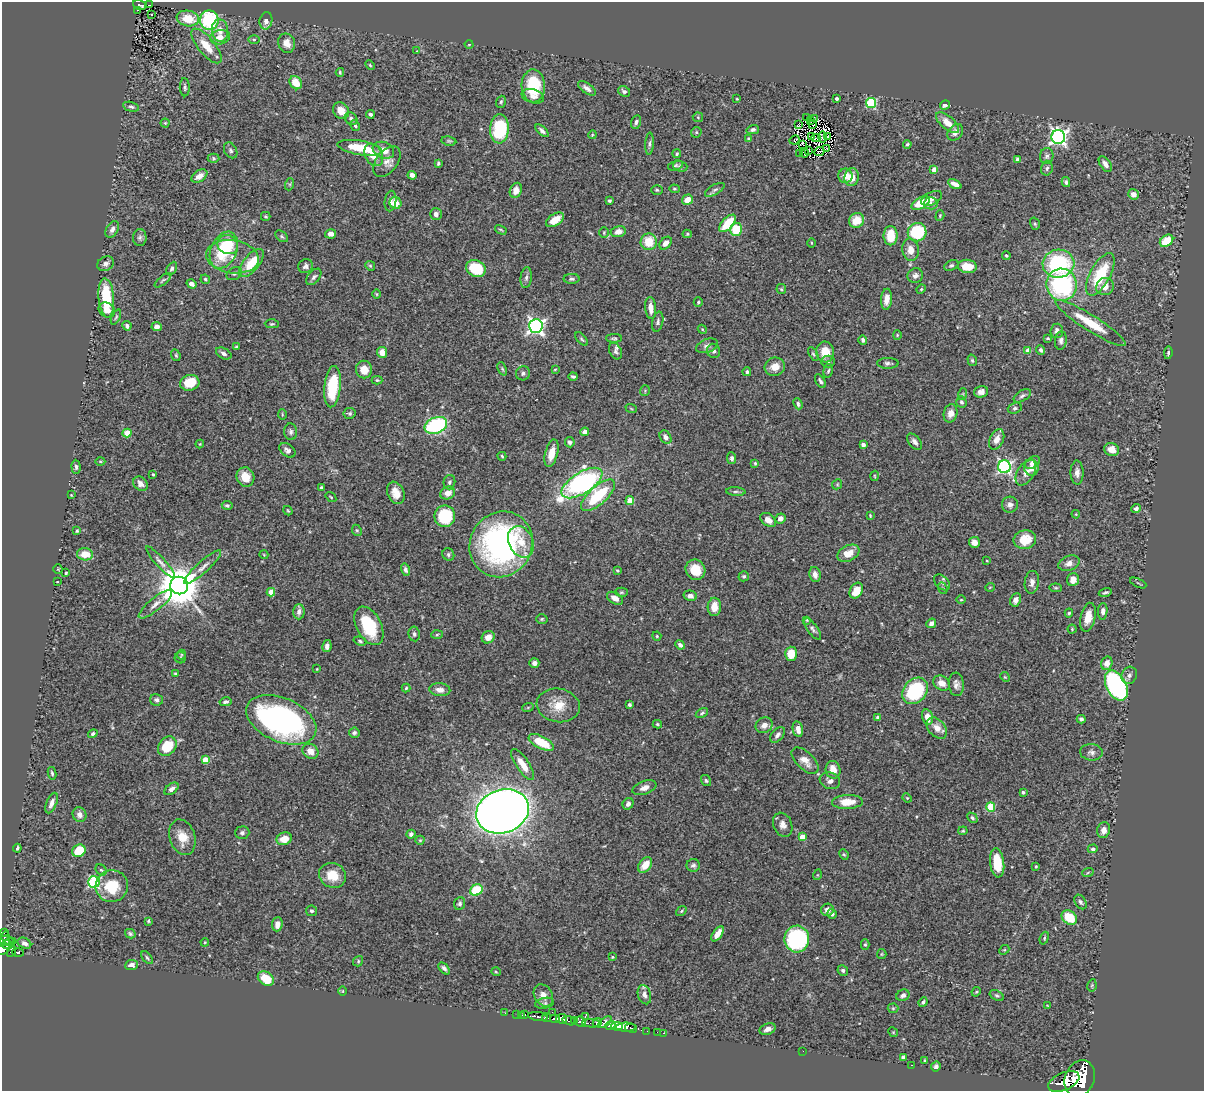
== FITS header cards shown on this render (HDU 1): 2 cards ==
NAXIS1  =                 1202
NAXIS2  =                 1089

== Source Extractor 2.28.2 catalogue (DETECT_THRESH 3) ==
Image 1202 x 1089 px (HDU 1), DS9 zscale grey, 1 PNG px = 1 image px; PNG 1206 x 1093 px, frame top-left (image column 1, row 1089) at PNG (2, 2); each listed source drawn as its Kron ellipse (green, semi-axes under 4 px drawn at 4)
Background 0.844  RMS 0.027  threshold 0.0817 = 3 sigma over >= 5 px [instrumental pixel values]
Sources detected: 467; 3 with non-positive FLUX_AUTO (blend fragments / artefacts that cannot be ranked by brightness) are neither listed nor drawn; the other 464 listed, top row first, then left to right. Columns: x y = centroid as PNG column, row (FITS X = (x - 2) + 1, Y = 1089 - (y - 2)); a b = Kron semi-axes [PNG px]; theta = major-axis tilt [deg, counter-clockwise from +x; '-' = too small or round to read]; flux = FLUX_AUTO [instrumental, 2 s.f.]
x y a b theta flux
139 5 6 4 -17 110
149 5 3 2 - 12
137 10 3 2 - 15
152 15 3 3 - 4.4
188 18 11 8 -9 41
209 20 10 9 - 140
266 21 9 6 79 11
220 30 11 8 -82 17
220 37 10 7 10 16
254 39 5 3 - 2
287 43 10 8 -69 16
469 44 4 3 - 1.4
207 46 21 8 -50 33
417 51 4 3 - 1.3
370 65 5 3 - 2.2
340 72 4 3 - 2.1
296 83 7 5 -56 29
533 86 16 11 -88 83
185 87 9 5 -89 4
587 88 10 5 -37 8.5
624 91 6 5 - 5.3
533 96 11 7 -17 10
737 99 3 2 - 1.5
836 99 3 3 - 4.5
501 102 6 4 71 3.3
871 103 5 5 - 140
945 105 5 4 - 6.4
131 107 8 4 -14 4.3
341 111 9 7 -53 20
370 114 4 3 - 3.9
698 117 5 5 - 2.4
807 117 3 2 - 2.1
814 118 2 2 - 250
351 119 7 5 -45 6.7
811 121 3 2 - 2.3
636 122 7 5 75 4.6
165 123 4 4 - 2.1
947 123 14 6 -40 22
798 125 3 2 - 2.3
813 125 2 2 - 0.74
355 126 6 4 -61 3.2
499 129 14 9 87 120
753 130 6 4 14 4.2
542 131 8 4 -44 6.1
696 132 5 5 - 2.7
955 132 9 6 50 11
592 135 4 3 - 1.8
827 136 3 2 - 2.5
811 137 3 2 - 2.3
823 137 6 3 89 2.4
1058 137 7 7 - 620
816 138 5 2 - 0.38
748 139 4 3 - 2.5
795 140 5 2 - 2.3
449 141 7 4 -9 3
650 144 11 4 87 4.5
803 144 3 2 - 2.1
907 144 4 3 - 2.9
360 148 22 7 -9 57
827 149 2 2 - 2
231 150 8 6 -59 4.3
383 150 11 8 -21 22
808 150 3 2 - 1.5
819 151 5 2 - 2.6
805 153 5 2 - 1.9
677 154 4 4 - 2.5
800 154 3 2 - 2.1
374 155 12 8 -60 31
1047 156 8 6 87 5.2
213 158 6 4 -2 2.7
1018 160 4 4 - 11
387 161 17 10 53 16
438 163 4 3 - 3
1105 164 9 5 -55 10
675 166 8 5 18 3.1
680 166 7 5 -17 3.9
1047 168 7 5 76 4.9
934 169 4 4 - 18
412 175 4 4 - 9.6
199 176 9 5 34 16
845 176 7 7 - 17
852 177 9 7 81 21
1066 182 5 4 - 4
290 184 6 4 72 2.5
955 184 7 4 -27 12
674 189 5 4 - 2.3
516 190 8 6 67 14
657 190 6 5 - 3
715 190 11 5 29 5.3
1133 194 5 5 - 12
932 198 11 6 27 9.6
687 200 5 5 - 18
390 201 10 5 82 7.5
609 201 3 3 - 3.3
395 203 6 6 - 26
921 203 10 5 29 42
931 203 7 6 - 6.6
436 214 6 6 - 7.2
266 216 5 4 - 2.5
940 216 5 4 - 2.4
555 220 10 6 33 25
857 220 8 7 - 30
728 223 10 5 48 51
1035 224 6 5 - 3
112 229 9 5 58 7.4
736 229 6 6 - 45
501 230 6 2 -29 2.1
604 232 5 4 - 2.7
618 232 7 5 12 16
917 232 9 9 - 130
330 234 5 4 - 11
687 234 4 4 - 2.2
282 236 7 5 -39 3.2
891 236 10 7 -90 46
140 237 8 6 88 5.2
1167 241 7 5 36 43
649 242 8 8 - 41
666 243 7 5 46 9.8
811 243 4 3 - 1.5
228 245 10 9 - 56
224 250 19 13 66 110
911 250 11 8 -81 17
1006 256 4 3 - 2.1
232 257 26 16 -9 41
251 263 17 8 51 46
106 264 9 7 25 7
1058 264 16 14 5 180
951 265 7 5 27 3.3
306 266 7 6 - 5.9
370 266 5 4 - 2.4
967 266 9 6 -6 30
172 268 7 4 62 4.4
476 268 10 8 -26 81
234 274 8 6 31 4.6
1100 274 23 10 62 89
915 276 8 7 - 7.2
314 277 9 6 50 5.7
526 278 10 5 83 6
205 279 5 4 - 3.4
572 279 8 5 2 4
163 280 10 3 39 2.8
192 284 5 4 - 9.9
1062 285 16 15 - 240
1105 287 9 8 - 17
781 289 5 5 - 2.4
921 289 5 4 - 2.4
377 294 5 3 - 1.7
106 298 19 7 -85 70
887 299 10 5 85 15
698 302 5 4 - 3
651 308 11 5 -85 15
107 310 9 7 -35 15
116 317 8 4 65 3
658 322 10 5 78 4.9
1090 323 41 8 -32 58
272 324 7 4 -1 2.8
127 326 5 4 - 5.1
536 326 7 7 - 670
157 327 5 4 - 7.8
702 329 5 3 - 1.7
1057 331 7 6 - 6.4
897 335 4 4 - 1.8
614 338 8 4 1 3.1
1048 338 4 3 - 2.1
582 339 8 4 -48 3.2
863 340 4 3 - 4.3
1061 340 9 6 83 7.3
236 346 4 3 - 1.9
707 346 11 6 20 8.3
1028 350 4 4 - 22
1041 350 5 4 - 4.5
615 351 9 6 -63 5.9
713 351 7 6 - 5.5
382 352 5 5 - 17
825 352 10 9 - 31
224 353 8 5 -28 6.4
1168 353 6 4 81 2.8
813 354 7 4 -59 2.7
176 355 6 4 -69 2.5
972 360 6 4 -73 2.8
828 362 7 6 - 4.9
888 363 11 5 0 5.3
775 367 10 9 - 21
502 369 7 4 -68 2.9
555 369 4 3 - 2.1
364 370 9 8 - 23
828 371 7 4 77 3.3
747 372 4 4 - 3.4
523 373 7 7 - 5
573 376 4 3 - 3.2
377 380 5 4 - 2.6
820 381 7 4 -57 4.1
190 383 10 8 14 42
332 387 21 8 84 89
645 391 5 5 - 2.2
981 392 7 5 17 8.9
963 394 6 3 71 2.2
1022 396 9 5 32 4.8
961 402 6 5 - 4.1
798 404 6 4 -67 4.4
631 408 6 3 -21 2
1015 408 7 5 20 3.9
350 413 6 5 - 3.7
951 413 9 7 76 12
282 414 5 3 - 1.7
436 425 11 8 20 200
291 432 8 6 -86 5.2
585 432 4 4 - 13
127 433 4 4 - 41
665 437 7 5 -57 9.2
997 439 11 7 64 15
570 442 5 4 - 5.2
914 442 9 5 -48 7
200 444 4 4 - 1.6
863 445 4 3 - 7.3
287 450 9 6 -37 7.7
1112 450 7 6 - 17
551 453 14 6 75 23
502 456 4 3 - 2.1
732 458 6 4 -81 4.5
100 461 5 3 - 1.7
1033 462 8 5 37 9.8
755 463 4 3 - 2.1
76 467 7 4 -87 3.9
1004 467 6 6 - 400
1031 468 8 7 - 13
1026 473 14 8 58 14
1077 473 12 6 -89 9.5
153 474 3 3 - 2.3
874 476 5 3 - 1.7
245 477 10 8 -68 23
449 482 7 5 75 4.5
582 483 23 10 32 400
140 484 8 6 -44 11
837 484 5 4 - 2.4
321 487 3 3 - 2.8
736 492 10 4 -4 3.8
396 493 11 8 -67 20
448 493 7 6 - 16
71 495 4 3 - 1.6
598 495 21 9 42 110
331 497 6 3 -36 1.8
630 501 4 4 - 40
227 505 5 4 - 3.6
1010 505 8 8 - 8.3
1136 509 5 4 - 5
288 511 5 4 - 1.8
1076 514 4 3 - 1.6
445 516 10 10 - 110
870 516 4 3 - 2
780 518 5 5 - 9.2
768 520 8 6 -36 13
357 530 6 4 -67 2.8
77 531 3 3 - 2.4
1025 540 11 9 11 42
521 542 16 12 -64 33
974 542 5 5 - 11
501 544 33 31 59 460
849 553 12 7 27 26
85 554 8 6 -2 29
448 554 6 5 - 3.9
264 555 4 3 - 1.4
987 561 3 3 - 1.5
160 562 20 5 -47 8.9
1069 563 11 7 21 11
203 567 24 6 42 14
58 569 4 4 - 1.6
405 570 6 4 -76 5.5
617 570 3 3 - 2.3
695 570 10 9 - 34
66 573 3 3 - 2.1
815 575 7 5 -77 11
744 576 5 5 - 3.4
1073 580 6 6 - 12
57 582 3 2 - 1.1
942 582 9 6 -45 5.8
1032 582 11 7 83 10
1138 583 9 2 -26 2
179 586 9 9 - 6700
990 587 5 3 - 1.4
943 588 6 4 -68 2.8
1056 588 6 4 -7 2.4
856 591 8 6 61 29
271 592 4 4 - 27
621 592 6 4 1 2.6
1105 592 6 3 13 3.5
690 596 7 5 -14 9.2
615 598 9 5 -29 12
961 600 4 3 - 1.6
1016 600 7 5 65 9.6
155 604 21 6 39 14
714 607 9 6 86 23
1103 611 8 4 86 7.1
299 612 7 5 88 8.5
1069 613 4 4 - 2.6
1088 617 14 7 77 22
542 619 5 4 - 2.6
807 620 4 3 - 1.9
931 623 5 4 - 6.2
369 626 21 12 -62 89
813 629 13 5 -54 5.9
1072 629 4 4 - 2.1
414 634 7 5 -81 4.5
437 635 6 4 3 2.6
657 636 4 4 - 2.1
488 637 7 6 - 18
360 641 6 4 -17 3
680 645 5 4 - 6.5
327 646 6 4 79 9
182 654 5 3 - 1.6
791 654 7 6 - 32
180 657 6 6 - 2.3
534 663 5 4 - 7.9
1107 663 7 5 74 15
317 669 3 2 - 1.3
176 674 3 3 - 3.1
1129 675 9 7 64 7.7
1005 677 5 4 - 2.1
942 683 9 7 -32 15
956 684 12 7 -85 9
1116 686 16 9 -62 460
406 688 4 4 - 2.4
440 690 10 6 -6 12
915 691 14 11 49 120
156 700 6 5 - 5.6
226 702 6 4 12 4.5
558 705 22 16 -9 39
629 705 4 3 - 3.6
528 707 6 3 19 2
702 713 7 4 32 3.6
877 717 4 4 - 3.1
927 717 8 5 -75 19
1081 719 4 4 - 4.7
281 720 37 22 -23 570
657 724 4 3 - 2.8
764 725 9 7 28 12
937 728 12 8 -46 18
798 729 8 5 -79 13
354 733 5 5 - 4.1
93 734 5 4 - 3.5
778 735 9 5 49 6.9
541 742 14 6 -27 67
167 746 11 8 49 56
310 751 8 7 - 18
1091 752 11 8 -6 8.2
205 760 4 4 - 31
805 761 17 8 -44 19
523 764 18 6 -56 26
833 770 9 7 -76 22
52 773 6 4 -80 3.2
706 781 6 4 -56 3.1
830 781 10 8 -19 12
644 788 12 6 21 12
172 789 8 5 38 9.6
1023 792 4 3 - 2.8
907 798 5 4 - 1.9
847 802 15 7 2 32
52 803 11 5 68 9.3
628 804 6 5 - 6.2
991 807 4 4 - 68
503 811 27 21 20 2800
79 815 7 6 - 13
972 818 6 4 -45 3.1
783 825 12 9 -68 12
1104 830 8 6 76 11
963 831 4 3 - 2.1
242 833 7 6 - 5.2
411 834 4 4 - 6.4
182 837 18 12 -72 31
802 837 4 4 - 30
284 839 8 6 22 28
420 840 4 4 - 2.3
17 848 4 3 - 4.1
1093 849 5 4 - 4.2
79 851 7 6 - 46
844 854 5 4 - 2.3
997 863 14 7 -83 41
645 865 9 5 50 25
693 865 7 6 - 5.3
1036 867 3 2 - 1.9
101 870 6 5 - 2.9
1088 872 6 3 21 2
332 875 14 12 -24 35
817 875 5 3 - 1.6
94 882 6 5 - 200
112 886 16 16 - 60
476 890 6 5 - 75
1081 902 8 5 -56 4.7
460 903 6 5 - 4.2
827 910 6 6 - 11
311 911 5 5 - 3.6
681 911 6 4 38 2.4
832 914 5 4 - 4.6
1069 917 8 6 -38 53
148 921 3 3 - 2
277 924 7 5 84 12
4 932 3 2 - 18
130 934 5 4 - 3.3
718 934 9 4 55 16
5 936 5 3 - 34
1044 938 6 4 70 2.8
797 939 13 12 - 220
7 941 7 5 -12 350
13 942 2 2 - 8.7
205 942 4 3 - 1.7
24 943 7 5 -28 7.4
865 944 5 4 - 2.5
8 945 6 3 3 260
3 949 7 5 32 420
1004 950 5 4 - 2.3
11 951 6 3 64 110
18 952 6 3 -2 160
882 954 5 4 - 2
612 957 4 3 - 1.7
147 958 7 4 -52 3.4
358 961 5 4 - 2.6
131 965 6 5 - 9.4
444 968 7 4 -48 5.3
843 970 5 5 - 4.1
496 972 5 3 - 1.6
266 978 9 6 -34 42
1092 985 6 4 79 2.5
343 991 5 3 - 1.4
976 992 5 4 - 2
543 995 12 9 -58 15
644 995 10 6 -74 9.1
903 995 7 5 26 6.5
997 995 7 5 -29 3.3
923 1002 5 3 - 3.4
544 1003 9 5 11 4.1
1047 1005 4 2 - 1.1
893 1008 5 5 - 2.5
552 1012 2 2 - 27
505 1013 2 2 - 12
517 1014 2 2 - 6.6
522 1015 3 2 - 24
525 1015 3 2 - 32
538 1016 10 3 -7 950
585 1016 3 3 - 130
547 1018 4 3 - 430
555 1019 5 3 - 330
562 1019 5 5 - 1300
569 1021 7 3 -16 120
574 1021 3 3 - 120
580 1022 6 5 - 470
597 1022 5 4 - 260
605 1022 8 4 39 300
591 1023 9 3 -2 390
610 1025 5 3 - 270
617 1026 5 3 - 680
626 1027 9 4 0 1200
631 1028 6 3 -16 290
768 1029 8 5 20 8.9
647 1031 2 2 - 6.2
657 1032 2 2 - 17
893 1032 5 4 - 1.9
664 1033 3 2 - 19
803 1051 2 2 - 4.5
903 1058 4 4 - 5.5
925 1061 3 2 - 2.3
912 1065 2 2 - 1
936 1066 5 5 - 4.9
1080 1079 19 14 67 8200
1064 1081 16 8 23 3500
At the frame edge (FLAGS 8, measured only in part): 1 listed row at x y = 3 949
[3 non-positive-flux detections neither listed nor drawn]